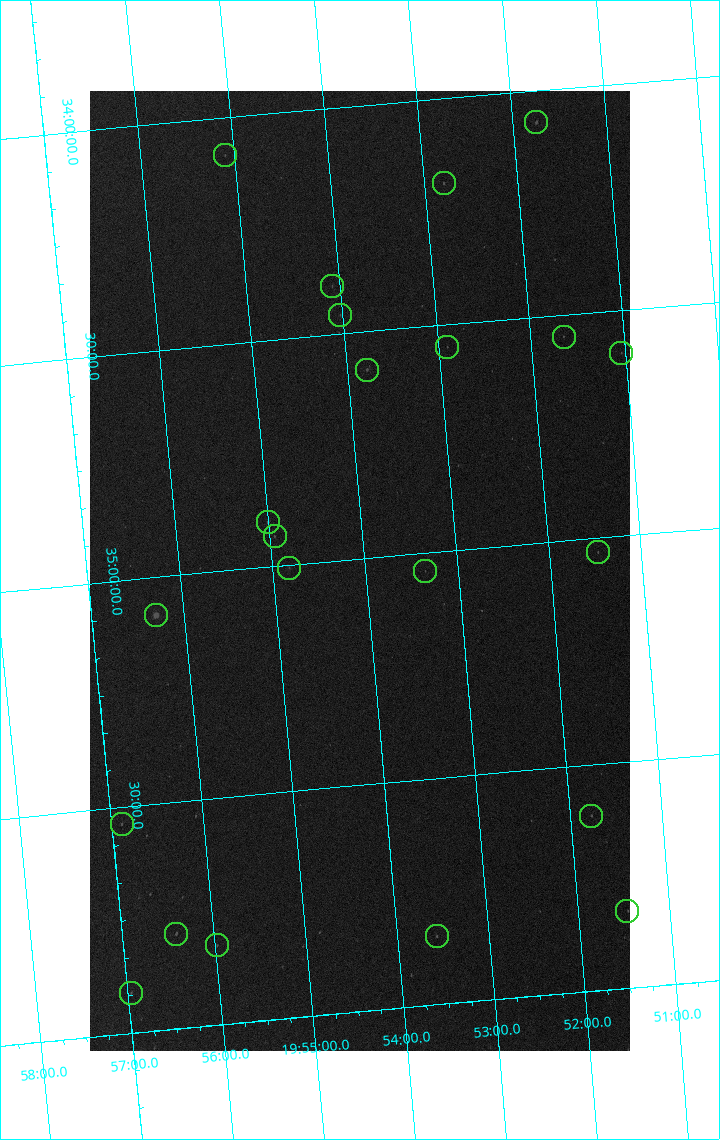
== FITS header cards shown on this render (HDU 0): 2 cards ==
NAXIS1  =                 1080 / length of data axis 1
NAXIS2  =                 1920 / length of data axis 2

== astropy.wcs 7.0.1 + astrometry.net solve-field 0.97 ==
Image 1080 x 1920 px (HDU 0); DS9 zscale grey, zoomed out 1/2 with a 90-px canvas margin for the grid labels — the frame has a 2x2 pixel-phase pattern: the four 2x2 pixel phases sit at different levels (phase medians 45711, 39139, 65535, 45695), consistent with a one-shot-colour (mosaic) sensor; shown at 1/2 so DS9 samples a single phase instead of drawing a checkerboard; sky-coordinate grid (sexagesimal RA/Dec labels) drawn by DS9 from the SOLVED WCS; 22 Tycho-2 reference stars matched to detected sources circled (green)
Header WCS: none
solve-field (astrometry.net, Tycho-2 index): SOLVED blind (the file carries no WCS)
Solved WCS: RA---TAN-SIP/DEC--TAN-SIP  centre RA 19:54:03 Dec +35:02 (298.51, +35.03 deg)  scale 3.99 arcsec/px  FOV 71.9' x 127.7'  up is -175 deg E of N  parity flipped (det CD > 0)
(file carries no celestial WCS; the grid is the blind solution)
Tycho-2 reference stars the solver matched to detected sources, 22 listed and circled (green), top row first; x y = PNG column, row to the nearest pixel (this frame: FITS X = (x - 90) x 2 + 1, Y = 1920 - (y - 91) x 2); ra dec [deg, ICRS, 3 dp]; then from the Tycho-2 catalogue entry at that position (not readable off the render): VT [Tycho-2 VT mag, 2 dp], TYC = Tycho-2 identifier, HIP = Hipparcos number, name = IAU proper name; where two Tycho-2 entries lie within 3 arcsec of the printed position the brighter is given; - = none
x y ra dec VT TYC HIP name
536 122 297.937 +34.070 7.60 2677-775-1 - -
224 156 298.775 +34.082 9.09 2677-328-1 - -
444 184 298.198 +34.187 7.90 2677-75-1 97832 -
332 286 298.521 +34.393 8.85 2677-973-1 - -
340 315 298.506 +34.458 8.77 2677-27-1 - -
564 337 297.912 +34.548 9.16 2677-246-1 - -
447 348 298.226 +34.549 8.93 2677-280-1 - -
621 353 297.760 +34.595 9.11 2677-1233-1 - -
367 370 298.447 +34.584 7.00 2677-97-1 97907 -
268 522 298.751 +34.901 7.33 2677-1118-1 98004 -
274 536 298.736 +34.933 9.03 2677-477-1 - -
598 552 297.868 +35.031 8.67 2677-228-1 97711 -
289 568 298.704 +35.006 8.63 2677-500-1 97987 -
425 572 298.338 +35.040 8.97 2677-1078-1 - -
156 616 299.077 +35.083 4.01 2677-1816-1 98110 -
591 816 297.944 +35.612 8.14 2677-1071-1 97744 -
122 824 299.222 +35.537 8.24 2677-1230-1 98157 -
626 911 297.867 +35.829 8.80 2681-380-1 - -
176 934 299.103 +35.790 7.67 2681-472-1 98116 -
436 936 298.394 +35.849 8.35 2681-1338-1 97891 -
217 946 298.994 +35.825 8.75 2681-1366-1 - -
131 993 299.241 +35.911 8.62 2681-22-1 - -